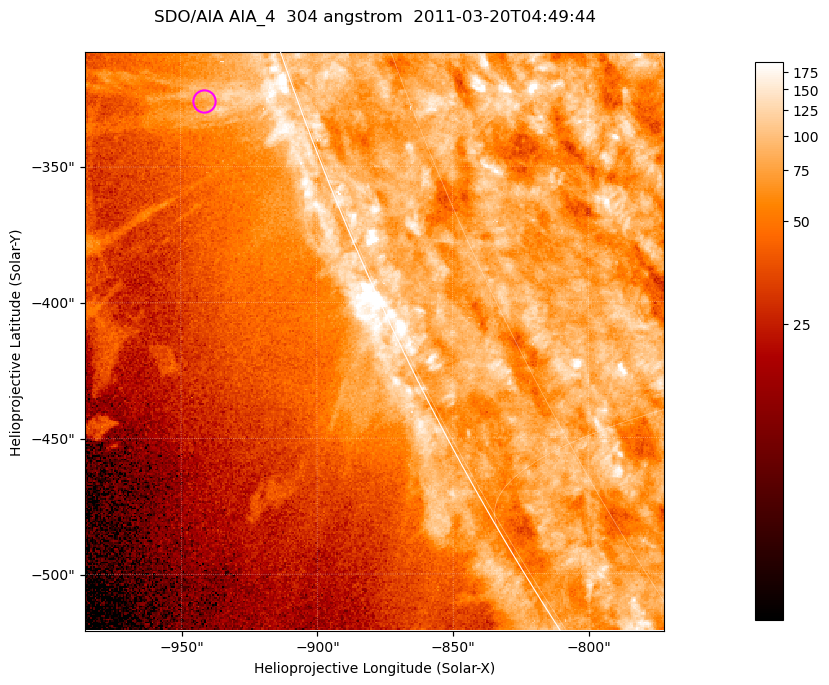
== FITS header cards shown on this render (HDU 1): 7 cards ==
TELESCOP= 'SDO/AIA '           / For AIA: SDO/AIA
INSTRUME= 'AIA_4   '           / For AIA: AIA_ATA1, AIA_ATA2, AIA_ATA3 or AIA_AT
WAVELNTH=                  304 / [angstrom] Wavelength
WAVEUNIT= 'angstrom'           / Wavelength unit: angstrom
DATE-OBS= '2011-03-20T04:49:44.123' / [ISO] Date when observation started; ISO 8
CTYPE1  = 'HPLN-TAN'           / CTYPE1; Typically HPLN
CTYPE2  = 'HPLT-TAN'           / CTYPE2; Typically HPLT

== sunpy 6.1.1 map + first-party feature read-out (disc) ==
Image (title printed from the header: SDO/AIA AIA_4  304 angstrom  2011-03-20T04:49:44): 355 x 355 px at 0.6 arcsec/px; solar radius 964 arcsec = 1606 px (partial field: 0.7% of the solar disc is inside the frame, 45% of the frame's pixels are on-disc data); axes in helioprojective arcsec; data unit not stated in the header (colour bar unlabelled)
Orientation: roll -0.132 deg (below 1 deg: not rotated)
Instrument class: DISC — disc imager (sunpy class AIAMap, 304 A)
Bright regions (active regions / flare kernels): reference = the on-disc median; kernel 3 px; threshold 5 sigma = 112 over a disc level ~80.3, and >= 1.15x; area >= 126 px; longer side >= 4 px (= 2.4 arcsec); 0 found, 0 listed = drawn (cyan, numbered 1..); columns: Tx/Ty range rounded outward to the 2 arcsec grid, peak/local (2 s.f.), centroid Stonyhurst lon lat
Off-limb structures (1.02-1.3 R_sun): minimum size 63 px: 6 found; the strongest spans PA ~110 deg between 1.02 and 1.06 R_sun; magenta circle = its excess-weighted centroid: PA ~110 deg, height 1.03 R_sun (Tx ~-942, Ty ~-326 arcsec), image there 1.5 x the reference